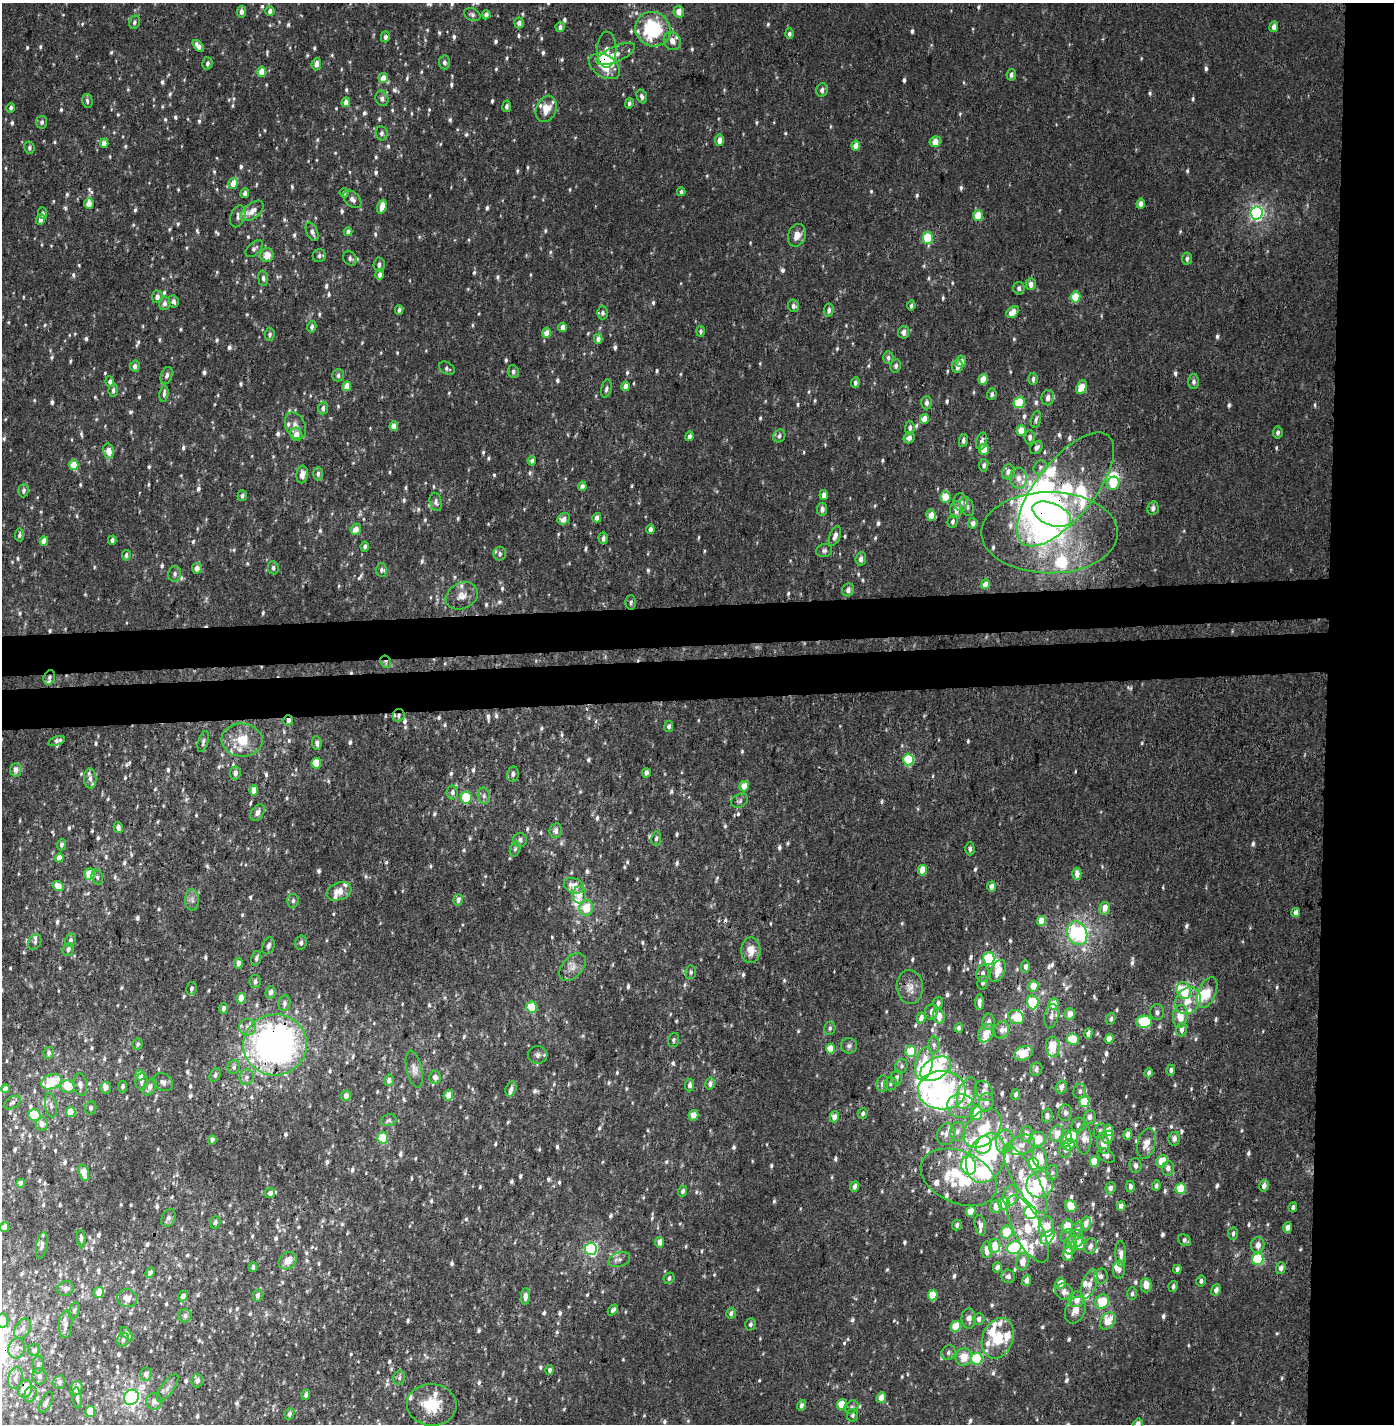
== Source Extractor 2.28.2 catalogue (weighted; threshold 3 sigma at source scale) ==
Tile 6 of 3 x 3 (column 3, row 2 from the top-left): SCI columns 2823-4214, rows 1548-2969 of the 4243 x 4517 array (HDU 1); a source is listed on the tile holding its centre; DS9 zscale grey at full resolution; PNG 1396 x 1426 px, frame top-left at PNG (2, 3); each listed source drawn as its Kron ellipse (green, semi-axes under 4 px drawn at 4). Shown black and unused: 10% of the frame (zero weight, under 3 of 4 exposures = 6% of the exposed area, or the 3 px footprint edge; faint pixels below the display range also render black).
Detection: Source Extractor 2.28.2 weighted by HDU 2 'WHT'; one run over the whole footprint, this tile lists its part. Background 0.00101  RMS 0.0036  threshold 0.0163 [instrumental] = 3 sigma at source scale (4.5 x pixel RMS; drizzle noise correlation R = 1.50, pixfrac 1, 0.0396/0.0396 arcsec/px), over >= 5 px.
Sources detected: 1223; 1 too faint to see at this stretch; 19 inside a brighter object's white glare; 4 cosmic-ray / hot-pixel residue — neither listed nor drawn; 85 inside a brighter listed object's ellipse — not listed separately; of the other 1114, all 500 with FLUX_AUTO >= 0.929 (the completeness limit of this list) listed and drawn (614 fainter detections not listed), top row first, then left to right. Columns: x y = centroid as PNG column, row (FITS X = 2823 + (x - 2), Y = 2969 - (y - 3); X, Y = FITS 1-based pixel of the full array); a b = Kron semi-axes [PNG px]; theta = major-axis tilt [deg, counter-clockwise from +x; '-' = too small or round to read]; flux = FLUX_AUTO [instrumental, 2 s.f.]
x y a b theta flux
270 11 5 4 - 1.6
241 12 6 4 84 1.7
679 12 6 5 - 3.2
472 15 8 6 -25 1.1
486 15 5 4 - 1.4
134 22 7 5 74 1.1
519 23 5 4 - 1.6
560 27 5 4 - 1.2
1274 27 5 4 - 2
653 29 18 17 - 29
789 34 5 4 - 1.1
385 37 5 4 - 1.1
672 41 9 8 - 2.5
198 46 7 4 -49 2.2
607 50 18 9 89 2.7
616 54 21 7 24 3.4
444 62 7 5 -86 1.2
207 63 6 5 - 1.1
316 64 6 5 - 2
605 66 17 11 -32 7.9
262 72 5 4 - 4.3
1011 75 6 4 82 1.3
383 78 5 4 - 3.9
822 90 7 6 - 1.4
642 97 7 5 -70 1
382 98 8 6 -69 1.4
87 101 7 5 -75 1
346 102 5 4 - 2.8
629 103 5 4 - 0.96
507 106 6 4 81 1
11 108 5 4 - 0.96
546 109 13 10 67 4.9
42 122 6 5 - 1.2
381 133 7 6 - 1.6
719 140 5 4 - 2.7
935 142 5 5 - 4.6
104 143 4 4 - 2.8
856 146 5 4 - 4.5
29 148 6 5 - 0.99
233 183 5 4 - 4.3
681 192 4 4 - 0.97
245 193 5 4 - 1.2
344 193 5 4 - 1.2
352 199 10 7 -44 1.8
89 203 5 5 - 2.9
1141 204 5 4 - 2.3
382 207 7 4 72 4.7
252 211 13 7 39 2.8
43 213 6 4 -86 0.94
1257 213 6 6 - 75
978 215 5 5 - 6.8
238 216 11 7 70 1.6
40 219 5 4 - 1.7
312 232 10 5 -67 1.5
348 232 4 4 - 1.9
797 235 11 8 68 3.4
928 238 6 5 - 15
254 249 10 6 43 1.1
267 255 7 6 - 3.6
319 256 6 6 - 1.3
350 258 7 6 - 1
1187 259 6 5 - 1.2
379 265 7 5 85 1.2
380 274 5 4 - 1.8
263 278 7 5 -84 0.97
1031 284 6 5 - 2.2
1019 288 6 6 - 1.2
157 297 6 5 - 2
1075 297 5 5 - 11
173 301 6 5 - 1.4
164 303 7 6 - 1.5
793 306 6 5 - 1.3
911 306 5 3 - 1
399 310 5 4 - 1
829 310 7 5 81 1.2
1013 312 7 5 44 3.7
602 313 6 5 - 1.1
312 327 6 4 77 1.1
562 327 4 4 - 2.5
701 331 5 4 - 0.93
904 332 6 5 - 2
547 333 5 4 - 3.3
270 334 7 5 88 1
598 339 5 4 - 2.4
888 358 6 5 - 1
961 361 6 5 - 3.1
135 366 5 5 - 1.6
896 366 6 5 - 0.97
957 366 6 5 - 2.3
447 368 8 6 -31 1
513 371 6 5 - 1.2
338 375 6 5 - 1.1
167 376 9 5 72 1.4
983 379 5 4 - 7
1033 379 6 4 87 1.4
110 382 5 4 - 1.3
1194 382 7 5 89 1.2
855 383 5 4 - 1.1
347 386 5 4 - 4.8
626 386 4 4 - 3
1081 387 7 5 64 5.7
606 389 9 5 77 1.2
113 390 6 4 85 0.95
164 394 8 4 80 1.1
992 394 6 5 - 0.96
1048 398 8 6 77 2
926 403 7 5 88 1.5
1019 403 6 5 - 16
323 408 6 5 - 1.4
924 419 5 4 - 3.8
1036 419 9 4 76 1
295 426 14 9 -64 2.8
394 426 5 4 - 4.4
910 428 7 4 85 1.3
1021 430 5 4 - 5.2
1278 433 6 4 82 1
296 434 7 6 - 3.8
689 436 5 4 - 1.7
779 436 7 6 - 1.1
1030 437 7 5 84 1.1
909 438 6 5 - 1.8
963 440 6 4 80 1.1
982 441 8 5 74 1.6
1036 448 7 5 45 1.3
984 449 5 5 - 4.7
109 451 7 5 -75 4.1
532 461 4 4 - 1.5
74 465 5 4 - 7.9
984 465 6 4 82 1.1
1040 467 7 6 - 1.1
1008 472 7 6 - 2.5
318 474 7 5 89 1.1
302 475 9 5 83 2.7
1018 478 10 8 -84 3.3
1113 483 7 6 - 8
582 486 5 4 - 1.8
1065 489 69 29 52 45
23 491 7 5 87 1.2
824 495 5 4 - 2
242 496 5 4 - 1.1
945 497 5 5 - 9
436 502 9 6 -77 1.2
960 502 9 7 -83 2.3
967 506 10 6 -70 1.4
1153 508 7 5 78 1.4
822 509 6 5 - 1.6
956 510 8 6 86 2.6
1052 514 20 11 -22 89
931 515 6 5 - 4.2
597 518 5 4 - 2.3
564 519 6 5 - 2.2
953 521 7 5 85 1.1
973 523 5 5 - 1.8
356 529 6 5 - 3.2
650 529 5 4 - 1.9
1050 533 68 40 0 72
19 535 6 4 82 1
835 536 10 5 69 1.9
603 538 5 4 - 1.4
112 540 4 4 - 1.2
44 541 4 4 - 4.1
365 546 5 3 - 1
824 550 8 6 16 1
500 553 7 6 - 1.1
126 555 5 4 - 1.2
861 559 7 5 83 1.6
197 568 5 5 - 2.8
273 568 6 5 - 0.98
381 570 6 5 - 0.97
175 574 8 6 77 1.2
985 584 5 4 - 4.7
848 590 6 6 - 2.1
462 596 17 13 26 3.8
631 602 7 5 88 0.98
386 662 6 5 - 0.97
49 677 7 5 72 1
399 715 6 5 - 1.2
288 720 5 5 - 1
669 726 5 4 - 1.1
242 740 20 16 -3 9.8
57 741 9 4 19 1.3
203 742 11 5 73 1
317 743 7 4 -83 1.2
908 760 6 5 - 23
316 763 5 4 - 8
16 770 7 6 - 2.3
235 773 7 5 82 1.7
646 773 4 4 - 1.3
513 774 8 5 79 1.2
90 778 10 6 -88 1.6
744 786 5 5 - 3.5
254 791 5 4 - 4
452 792 7 6 - 1.4
484 796 8 6 -77 1.3
466 798 6 5 - 10
740 801 9 6 27 1
257 813 9 6 55 2
118 828 5 4 - 1.6
556 831 7 6 - 1.9
656 839 7 5 81 0.97
520 840 7 7 - 1.6
61 845 5 4 - 1
515 849 8 5 74 0.95
970 849 6 4 -88 1.2
59 858 4 4 - 3.2
922 870 5 4 - 6.7
90 874 6 5 - 8.3
1077 874 6 4 89 2.9
97 877 7 5 -71 0.96
58 886 5 5 - 4.3
574 886 10 7 -22 4.6
991 886 5 4 - 2.3
339 891 13 8 20 4.1
579 895 8 7 - 4.5
192 900 11 7 -89 1.7
458 900 6 5 - 1.5
293 901 7 5 86 0.96
586 908 7 7 - 7.7
1105 908 6 5 - 3.7
1296 912 4 4 - 2.5
1042 921 5 4 - 7
1077 933 12 10 -67 24
70 940 6 5 - 1.1
35 942 8 6 64 1.1
301 943 7 5 70 1.2
268 946 9 6 69 1.4
68 949 6 5 - 1.3
751 950 13 9 88 4.8
256 958 7 5 78 0.93
989 958 6 5 - 16
238 963 5 4 - 2.1
572 967 16 10 47 3.3
1026 967 6 4 82 1.3
998 971 12 6 66 4.1
691 972 7 5 83 0.95
983 973 8 6 84 1.4
255 981 6 5 - 1.1
983 983 7 5 76 1.1
1033 986 5 5 - 5.5
910 987 17 13 -84 4.1
191 988 7 5 77 1
1184 991 9 7 -74 13
271 992 6 5 - 1.6
1207 992 16 8 67 6.1
241 998 5 4 - 3.7
1188 1001 14 12 51 5.5
979 1002 8 4 86 1.8
1033 1002 7 5 -84 16
284 1003 8 6 79 1.3
938 1003 6 5 - 1.1
1053 1004 5 5 - 5.7
532 1007 5 5 - 14
223 1009 5 4 - 1.4
931 1012 8 6 84 1.5
1157 1012 8 7 - 1.4
1070 1014 6 5 - 3.2
939 1016 8 5 -72 4.8
1051 1016 12 7 78 2.1
1180 1016 11 7 84 6
1016 1017 8 6 -31 9.5
921 1018 5 4 - 2.7
1111 1019 6 4 73 1.1
989 1022 8 6 87 1.9
1144 1022 8 6 2 18
247 1027 8 8 - 2
830 1028 7 5 79 0.99
959 1028 5 4 - 1.1
1002 1030 9 7 63 2
1182 1030 7 5 73 1.9
986 1033 9 7 62 4.5
1088 1034 5 4 - 1.7
1073 1039 6 5 - 8.8
1109 1039 5 4 - 3.7
673 1040 7 5 72 0.99
138 1044 6 5 - 1
275 1045 32 30 4 150
934 1045 8 5 -89 1.1
849 1046 8 8 - 1.3
1053 1047 10 7 -83 7.5
830 1049 5 4 - 7.3
911 1051 6 5 - 12
49 1053 6 5 - 1
1024 1053 10 7 22 8.9
538 1055 10 9 - 1.6
924 1064 17 8 79 8.8
901 1066 7 6 - 0.95
234 1067 7 6 - 1.1
414 1069 19 7 -77 2.4
936 1069 17 10 29 19
1036 1069 7 6 - 1.2
1171 1070 5 4 - 1
1149 1073 4 3 - 1.1
140 1075 5 4 - 6.5
215 1075 7 5 55 1.1
246 1077 8 7 - 1.4
435 1077 6 6 - 1.9
896 1077 7 5 81 1.4
389 1080 6 5 - 1.3
141 1081 8 6 82 1.4
51 1082 10 7 23 13
163 1082 10 8 -34 1.9
710 1084 6 4 77 1.5
882 1084 8 6 81 1.5
891 1084 6 6 - 1
80 1085 11 7 -79 1.7
690 1085 6 4 84 1.2
68 1086 7 6 - 6.4
123 1087 6 4 81 0.98
150 1087 9 5 60 2.1
1061 1087 7 5 72 1.9
106 1088 6 5 - 1.7
5 1089 4 4 - 2
511 1089 8 5 69 1.4
942 1090 24 19 -2 36
984 1091 11 8 -57 2.1
1080 1091 7 6 - 1.1
967 1093 16 9 70 3.4
448 1095 5 4 - 3.6
1016 1095 5 4 - 1.2
346 1096 5 5 - 1.9
986 1102 9 7 79 2.3
1084 1102 5 5 - 12
12 1103 9 5 33 1.1
51 1105 12 5 -80 1.5
961 1106 14 12 -16 4.6
91 1108 7 5 79 1
71 1112 5 4 - 7
863 1113 5 5 - 0.97
976 1113 7 6 - 8.1
1065 1113 8 6 82 1.4
35 1115 6 6 - 19
693 1115 5 5 - 3.2
1047 1116 7 5 81 1.7
834 1117 5 4 - 3
1090 1117 7 6 - 1.7
389 1120 8 5 13 0.95
42 1124 7 6 - 2.2
1078 1125 7 6 - 1.5
983 1129 22 15 47 13
1108 1130 6 4 82 4
957 1131 9 7 76 1.6
1100 1131 8 5 67 0.98
946 1134 11 8 72 2.4
1027 1134 8 6 82 2.8
1057 1134 8 7 - 4.3
1128 1134 5 4 - 1.7
1072 1136 6 5 - 20
1108 1137 7 5 67 2
383 1138 5 5 - 14
1037 1139 8 7 - 7.4
1066 1139 9 5 74 2.5
1084 1139 15 7 87 3.4
1174 1139 7 5 81 1.7
212 1140 4 4 - 1.4
1004 1141 11 8 79 3
1103 1143 10 6 -76 4.1
1146 1144 15 9 75 4.3
984 1145 9 7 66 29
1021 1145 14 9 22 3.5
1069 1145 6 5 - 5.6
1065 1150 7 6 - 1.1
1106 1155 9 6 -32 1.5
986 1158 25 18 67 23
1040 1158 11 7 -74 6.7
1162 1161 6 5 - 7.2
1094 1162 5 4 - 6.3
1033 1164 6 5 - 18
969 1166 9 7 -80 53
1135 1166 7 6 - 1.5
1168 1168 7 6 - 1.9
84 1173 8 5 -76 3.2
1052 1173 8 6 73 0.94
959 1177 40 26 -24 29
1025 1179 39 11 -59 17
21 1183 4 4 - 2.6
1040 1184 14 13 - 24
855 1186 5 4 - 1.8
1156 1186 5 4 - 1.2
1264 1186 6 4 76 1.8
1130 1187 6 4 -90 1.5
1110 1188 6 5 - 1.3
1181 1189 5 5 - 12
683 1191 5 4 - 0.96
270 1193 5 5 - 1.5
1010 1196 10 7 76 3.5
1004 1203 6 5 - 15
996 1206 6 5 - 3.7
1071 1206 6 5 - 6.8
1121 1206 5 4 - 2.6
1293 1207 5 4 - 0.93
971 1211 5 4 - 5.9
1030 1212 6 6 - 22
168 1218 9 6 64 1.8
215 1222 6 5 - 1.1
1086 1224 7 5 73 2.2
957 1225 5 4 - 1.1
980 1225 10 5 -79 2.3
1067 1226 7 5 79 6.6
4 1227 5 4 - 2.8
1046 1227 10 7 86 6.7
1288 1227 5 4 - 2.4
1028 1229 37 14 -63 14
1077 1229 8 5 61 1.1
1007 1232 6 6 - 11
1233 1233 6 5 - 0.99
1068 1236 7 7 - 1.3
1048 1237 8 5 45 14
81 1238 8 4 -84 0.95
1076 1239 9 7 84 1.8
1185 1240 6 5 - 1.1
659 1242 5 4 - 2.5
1080 1244 6 5 - 6.1
42 1245 13 5 80 1.3
1070 1245 9 6 81 1.9
1258 1245 8 6 80 2.6
995 1246 7 6 - 4
1090 1246 8 6 76 1.7
1014 1248 7 6 - 27
591 1249 6 6 - 55
987 1250 8 5 -89 4.4
1068 1254 7 5 85 5
1121 1254 13 5 -88 2
619 1259 11 7 20 1.7
1258 1259 6 5 - 25
287 1261 10 8 43 4.5
1022 1262 8 6 75 3.6
253 1267 5 4 - 1.1
997 1267 5 4 - 1.7
1281 1268 6 4 73 1.8
1177 1269 4 4 - 1
1119 1270 9 6 86 2.1
150 1273 5 4 - 1.9
1008 1276 7 6 - 1.2
1101 1276 8 7 - 1.2
669 1278 6 5 - 1
1026 1281 5 4 - 2.3
1201 1281 5 5 - 1.2
1060 1283 6 5 - 3.6
1089 1284 15 7 70 3.4
1146 1285 7 5 -90 4.1
1173 1286 5 4 - 0.98
65 1289 8 7 - 1.9
1216 1290 5 4 - 1.7
99 1292 6 5 - 4.5
1064 1292 9 8 - 2.6
1132 1294 6 5 - 0.94
258 1295 6 5 - 1.6
933 1295 5 5 - 10
183 1296 5 4 - 1.6
525 1296 8 4 87 2.3
127 1298 10 9 - 3.3
1076 1299 8 7 - 4.6
1102 1302 7 6 - 11
74 1310 8 5 73 0.98
613 1310 6 4 49 1.1
1075 1310 14 9 65 3.8
731 1313 5 4 - 1.3
185 1316 6 6 - 1.3
969 1318 10 7 -88 2.3
979 1319 6 5 - 1.4
2 1320 7 6 - 4.6
1108 1321 9 6 52 6.2
66 1324 14 6 85 2.4
750 1324 6 5 - 0.98
956 1326 6 5 - 7.6
23 1328 11 7 55 2
127 1334 8 4 -51 1.6
998 1338 21 15 68 11
123 1340 7 6 - 1
17 1348 10 8 74 2.6
34 1350 6 5 - 1.4
948 1353 8 6 50 1.3
964 1357 9 8 - 5.3
977 1359 6 5 - 27
38 1365 8 5 88 1.1
549 1370 5 4 - 1.1
146 1374 6 6 - 2
40 1376 8 7 - 1.3
15 1378 11 7 74 2.3
399 1378 7 5 78 1.1
197 1381 7 5 85 1.5
59 1382 7 6 - 1.1
76 1388 7 6 - 3.2
168 1388 16 6 55 2.1
25 1389 9 7 71 5.5
31 1394 8 6 67 1.1
306 1395 5 4 - 1
131 1397 8 7 - 100
77 1398 10 4 -84 1.3
881 1398 5 4 - 3
154 1401 8 7 - 2.5
46 1402 11 5 63 1.4
842 1404 5 5 - 8.2
432 1405 25 21 -4 13
801 1405 5 4 - 1.4
851 1407 7 6 - 1
90 1411 5 5 - 6.5
289 1414 6 4 65 1.3
853 1415 6 5 - 0.95
1138 1424 5 4 - 2.2
Overlapping masked pixels (flux is a lower limit): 13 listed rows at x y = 173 301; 1065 489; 1052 514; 1050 533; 386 662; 49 677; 399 715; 288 720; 275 1045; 35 1115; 1162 1161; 1025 1179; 25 1389
Isophote crosses this tile's border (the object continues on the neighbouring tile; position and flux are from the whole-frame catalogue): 2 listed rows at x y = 2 1320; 1138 1424